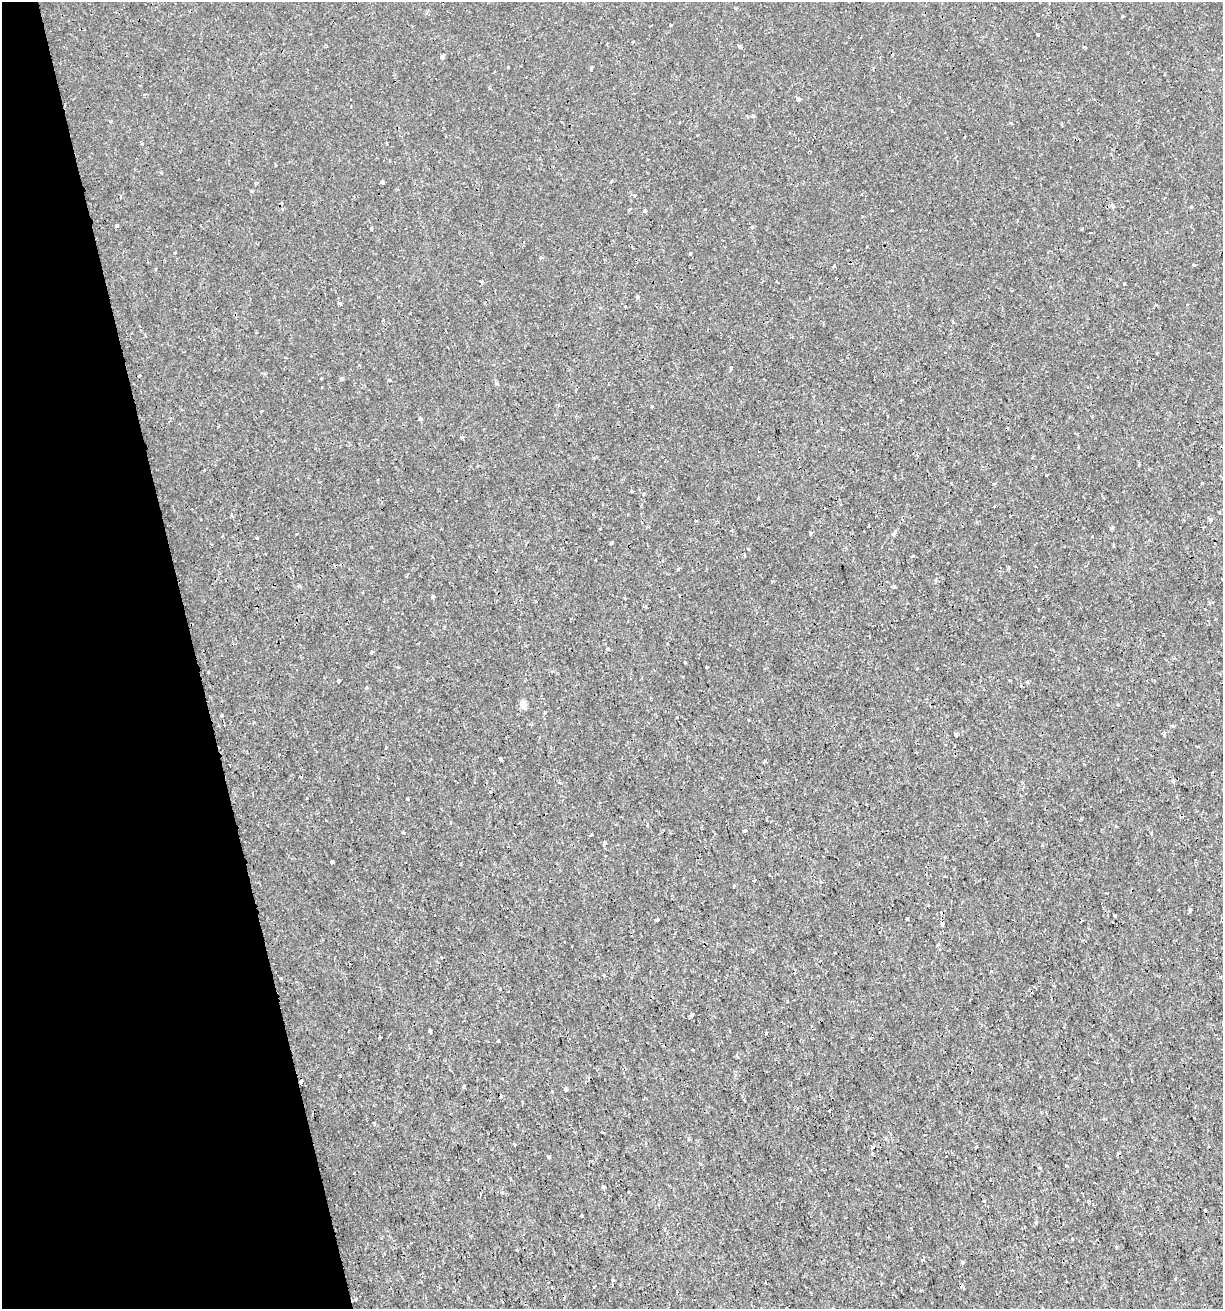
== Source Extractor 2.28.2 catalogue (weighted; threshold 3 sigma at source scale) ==
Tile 5 of 4 x 4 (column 1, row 2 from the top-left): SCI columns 53-1273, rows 2619-3925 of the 5039 x 5235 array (HDU 1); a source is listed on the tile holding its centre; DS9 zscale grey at full resolution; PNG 1225 x 1311 px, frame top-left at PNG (2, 2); no overlay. Shown black and unused: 16% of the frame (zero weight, under 2 of 3 exposures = <1% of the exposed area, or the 3 px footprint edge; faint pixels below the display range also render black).
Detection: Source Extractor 2.28.2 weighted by HDU 2 'WHT'; one run over the whole footprint, this tile lists its part. Background 7.19e-04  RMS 0.0012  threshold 0.00523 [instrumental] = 3 sigma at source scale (4.5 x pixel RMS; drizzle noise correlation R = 1.50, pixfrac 1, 0.0396/0.0396 arcsec/px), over >= 5 px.
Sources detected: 131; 9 cosmic-ray / hot-pixel residue — not listed; the other 122 listed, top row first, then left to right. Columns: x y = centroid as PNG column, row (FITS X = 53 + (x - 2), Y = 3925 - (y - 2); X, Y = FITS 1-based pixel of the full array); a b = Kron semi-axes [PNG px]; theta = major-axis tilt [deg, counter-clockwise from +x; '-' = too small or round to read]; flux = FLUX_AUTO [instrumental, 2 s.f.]
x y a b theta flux
671 25 3 3 - 0.19
1038 35 3 3 - 0.4
739 46 5 3 - 0.28
442 57 4 4 - 0.46
508 67 3 2 - 0.092
591 67 3 3 - 0.35
799 99 4 3 - 0.6
891 111 3 3 - 0.1
747 116 4 3 - 0.14
752 116 4 3 - 0.26
110 121 3 3 - 0.12
680 122 3 2 - 0.082
965 137 3 3 - 0.22
611 181 5 3 - 0.11
383 182 4 3 - 0.64
252 191 4 3 - 0.17
120 196 3 3 - 0.13
1112 206 5 5 - 0.3
1191 206 3 3 - 0.13
705 209 3 2 - 0.086
645 210 3 3 - 0.38
892 210 3 2 - 0.089
117 225 4 3 - 0.21
752 227 4 3 - 0.17
372 228 3 3 - 0.16
1082 229 3 3 - 0.12
1090 232 3 2 - 0.18
175 253 3 3 - 0.11
690 254 3 3 - 0.19
540 257 4 4 - 0.2
1193 265 3 3 - 0.34
834 266 4 3 - 0.14
481 282 4 3 - 0.14
1124 284 3 3 - 0.16
637 297 4 4 - 0.17
339 303 5 3 - 0.21
625 306 3 3 - 0.25
731 368 4 3 - 0.17
139 376 3 3 - 0.47
321 379 3 2 - 0.088
342 379 4 4 - 0.3
389 380 3 3 - 0.15
322 388 3 2 - 0.15
652 407 3 3 - 0.13
261 411 3 3 - 0.17
421 419 4 3 - 0.78
462 438 5 3 - 0.13
1032 457 3 3 - 0.13
1047 475 4 2 - 0.089
1202 483 4 2 - 0.099
632 491 4 3 - 0.12
644 494 3 3 - 0.19
232 515 5 3 - 0.2
1211 519 5 4 - 0.28
1112 528 5 3 - 0.16
732 530 4 3 - 0.13
811 533 3 3 - 0.18
894 533 6 3 47 1.3
297 534 3 2 - 0.14
1092 536 3 3 - 0.1
611 543 4 2 - 0.18
748 549 3 3 - 0.13
913 556 4 3 - 0.13
433 597 3 3 - 0.27
625 598 3 3 - 0.3
608 649 3 3 - 0.3
372 652 3 3 - 0.21
685 662 3 2 - 0.19
706 667 3 3 - 0.31
339 681 3 3 - 0.15
1027 682 4 3 - 0.17
367 687 3 3 - 0.22
523 704 5 5 - 1.5
545 712 3 3 - 0.3
221 715 3 3 - 0.23
1172 726 4 3 - 0.2
1164 734 5 3 - 0.19
956 735 4 3 - 0.69
916 753 3 2 - 0.13
501 760 5 2 - 0.18
1212 772 3 2 - 0.088
1173 781 5 4 - 0.43
867 805 2 2 - 0.12
1116 826 4 3 - 0.097
745 831 3 3 - 0.26
403 833 3 3 - 0.41
1151 833 4 2 - 0.096
332 861 4 3 - 0.38
754 881 3 2 - 0.1
734 885 3 3 - 0.21
1190 910 3 3 - 0.3
1114 915 4 2 - 0.11
907 918 3 3 - 0.16
657 919 3 3 - 0.22
942 924 6 4 84 0.31
938 944 3 3 - 0.19
280 978 3 3 - 0.28
500 989 3 3 - 0.12
692 1015 3 3 - 0.87
430 1031 3 3 - 0.41
498 1041 3 3 - 0.12
737 1055 4 4 - 0.17
301 1082 5 3 - 0.72
566 1089 4 3 - 0.28
830 1110 3 3 - 0.45
375 1124 3 3 - 0.24
873 1147 3 3 - 0.46
976 1147 3 3 - 0.26
872 1153 3 3 - 0.21
549 1156 4 3 - 0.6
700 1164 4 3 - 0.14
603 1187 4 3 - 0.65
984 1201 3 3 - 0.19
1205 1210 3 3 - 0.35
581 1216 3 3 - 0.18
1116 1247 3 3 - 0.18
962 1262 3 3 - 0.72
1175 1278 3 3 - 0.22
613 1279 4 3 - 0.16
1066 1282 3 2 - 0.13
594 1287 3 2 - 0.13
356 1299 4 3 - 0.12
Overlapping masked pixels (flux is a lower limit): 1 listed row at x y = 301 1082
Unlisted compact peaks at least as high as the median listed source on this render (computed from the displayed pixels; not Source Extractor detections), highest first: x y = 766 1033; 380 1037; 257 538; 496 383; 605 842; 678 569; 677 717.